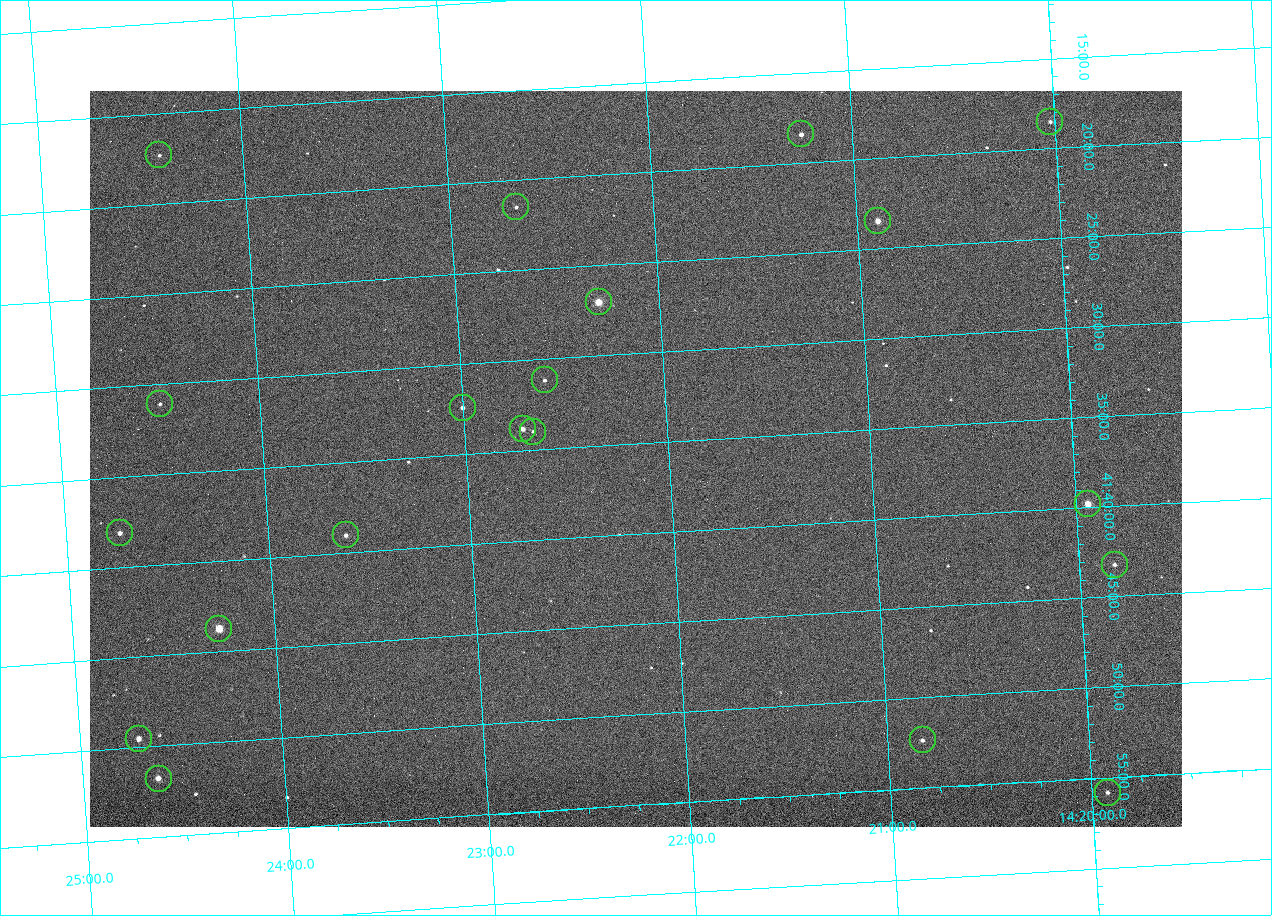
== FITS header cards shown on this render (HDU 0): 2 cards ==
NAXIS1  =                 1092 /fastest changing axis
NAXIS2  =                  736 /next to fastest changing axis

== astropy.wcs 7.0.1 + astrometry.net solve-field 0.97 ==
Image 1092 x 736 px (HDU 0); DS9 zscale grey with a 90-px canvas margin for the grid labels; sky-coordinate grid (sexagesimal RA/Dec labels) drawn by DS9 from the SOLVED WCS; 20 Tycho-2 reference stars matched to detected sources circled (green)
Header WCS: none
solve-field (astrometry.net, Tycho-2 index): SOLVED blind (the file carries no WCS)
Solved WCS: RA---TAN-SIP/DEC--TAN-SIP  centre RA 14:22:10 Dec +41:36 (215.54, +41.60 deg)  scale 3.33 arcsec/px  FOV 60.6' x 40.8'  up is -176 deg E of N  parity flipped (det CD > 0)
(file carries no celestial WCS; the grid is the blind solution)
Tycho-2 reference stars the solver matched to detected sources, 20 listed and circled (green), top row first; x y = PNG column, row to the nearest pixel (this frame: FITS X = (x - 90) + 1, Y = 736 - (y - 91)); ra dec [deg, ICRS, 3 dp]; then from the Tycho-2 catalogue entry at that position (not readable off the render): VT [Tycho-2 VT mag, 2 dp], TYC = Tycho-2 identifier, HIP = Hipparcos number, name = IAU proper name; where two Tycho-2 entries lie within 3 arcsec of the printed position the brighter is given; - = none
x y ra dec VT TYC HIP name
1050 122 215.006 +41.309 11.67 3038-298-1 - -
801 134 215.313 +41.307 10.54 3038-302-1 - -
159 155 216.103 +41.289 12.07 3038-286-1 - -
516 207 215.668 +41.358 11.71 3038-531-1 - -
878 221 215.224 +41.391 9.78 3038-588-1 - -
599 302 215.574 +41.451 8.73 3038-566-1 70240 -
545 380 215.647 +41.519 11.59 3038-488-1 - -
160 404 216.123 +41.518 12.02 3038-258-1 - -
463 408 215.750 +41.540 11.12 3038-479-1 - -
523 429 215.677 +41.563 10.23 3038-459-1 - -
533 432 215.666 +41.567 11.76 3038-461-1 - -
1088 504 214.985 +41.663 9.23 3038-464-1 - -
120 533 216.183 +41.635 11.01 3038-413-1 - -
346 535 215.904 +41.651 11.40 3038-603-1 - -
1115 565 214.956 +41.721 12.00 3038-491-1 - -
219 629 216.068 +41.729 8.81 3038-334-1 70409 -
139 739 216.177 +41.826 10.45 3038-108-1 - -
923 740 215.206 +41.873 11.51 3038-538-1 - -
159 779 216.156 +41.863 10.20 3038-555-1 - -
1108 793 214.980 +41.931 11.35 3038-237-1 - -